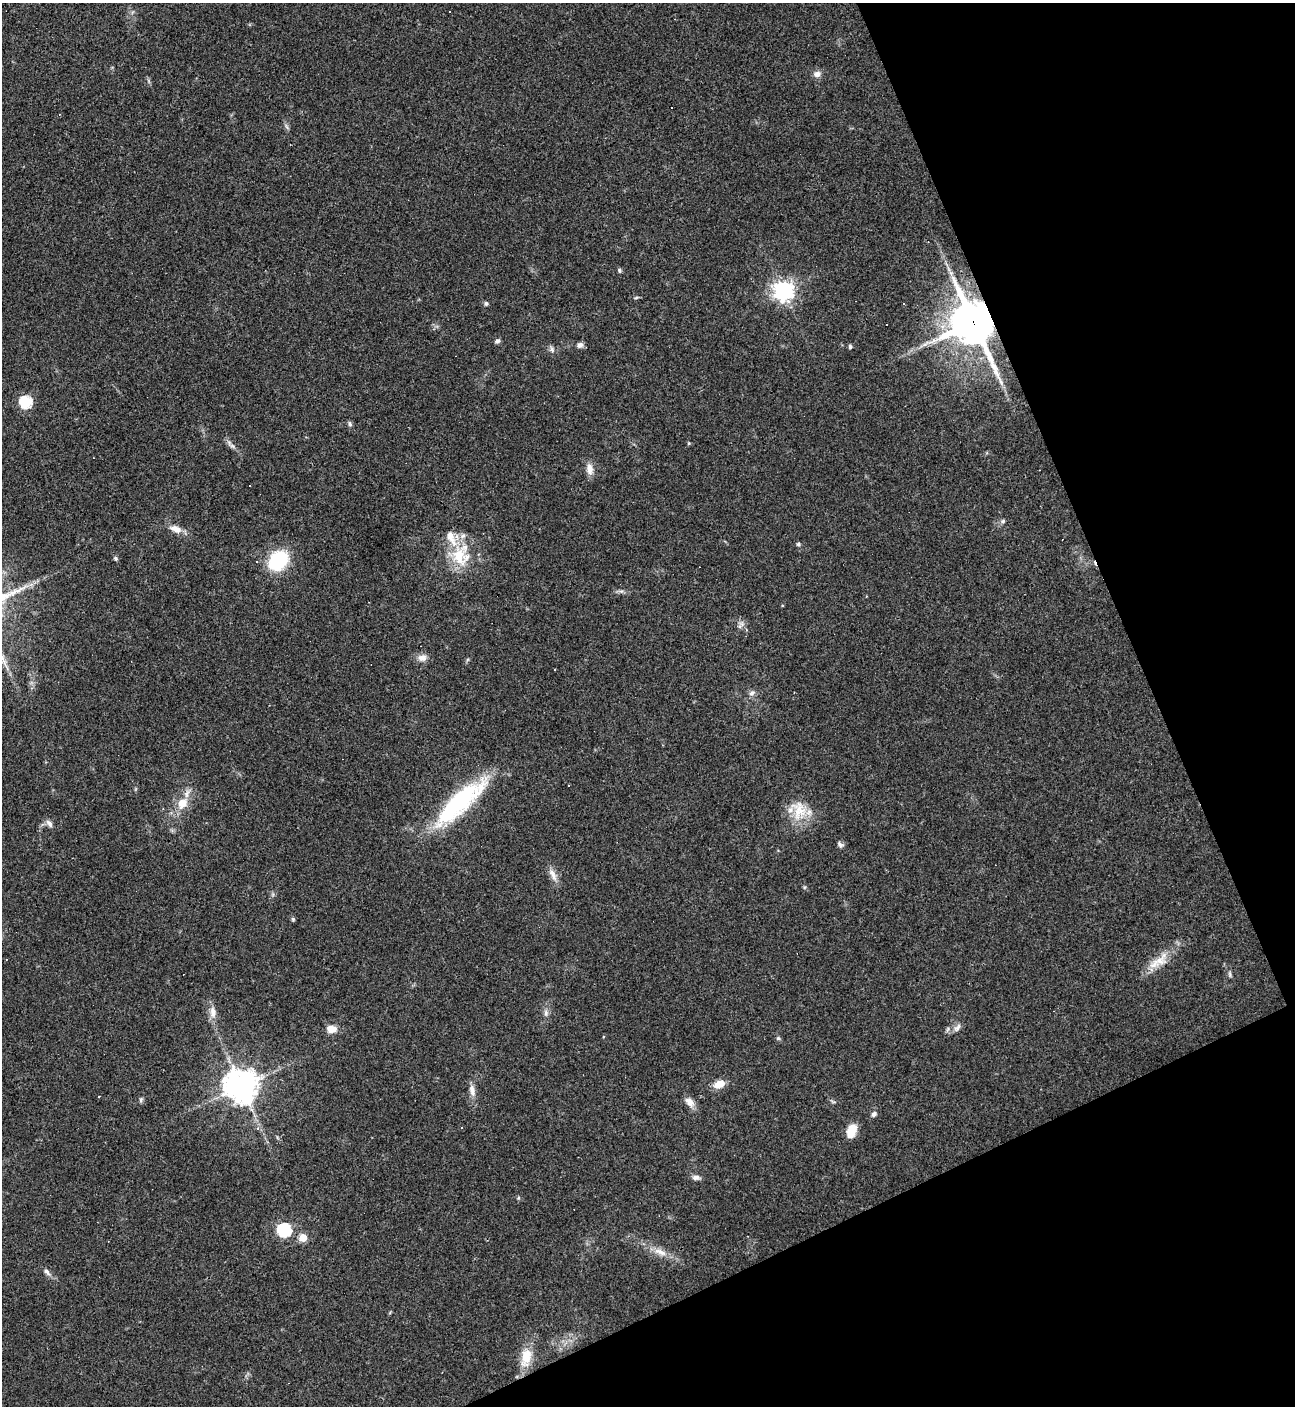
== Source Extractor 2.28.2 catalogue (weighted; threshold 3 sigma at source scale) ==
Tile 12 of 4 x 4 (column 4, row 3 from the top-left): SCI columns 4161-5453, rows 1405-2808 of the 5603 x 5615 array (HDU 1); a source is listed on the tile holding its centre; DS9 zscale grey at full resolution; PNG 1297 x 1408 px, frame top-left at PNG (2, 3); no overlay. Shown black and unused: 22% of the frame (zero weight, under 3 of 4 exposures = <1% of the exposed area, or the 3 px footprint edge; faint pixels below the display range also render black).
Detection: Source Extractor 2.28.2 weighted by HDU 2 'WHT'; one run over the whole footprint, this tile lists its part. Background 0.0486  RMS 0.0051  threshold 0.0231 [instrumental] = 3 sigma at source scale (4.5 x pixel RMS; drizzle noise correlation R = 1.50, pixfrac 1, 0.05/0.05 arcsec/px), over >= 5 px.
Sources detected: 68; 4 cosmic-ray / hot-pixel residue — not listed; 5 inside a brighter listed object's ellipse — not listed separately; the other 59 listed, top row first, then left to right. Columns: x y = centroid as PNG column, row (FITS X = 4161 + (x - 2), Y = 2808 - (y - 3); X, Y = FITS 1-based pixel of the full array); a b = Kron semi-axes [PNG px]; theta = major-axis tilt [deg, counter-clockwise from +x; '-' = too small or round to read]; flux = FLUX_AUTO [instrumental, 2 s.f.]
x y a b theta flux
450 11 2 2 - 0.45
817 74 10 8 15 2.6
671 108 3 3 - 2.2
619 270 6 5 - 0.85
784 291 7 7 - 320
486 304 6 5 - 1
973 322 16 13 -64 1800
497 341 6 6 - 1.3
580 345 8 7 - 2
850 347 5 4 - 1.1
552 349 10 5 -66 1.4
26 402 6 6 - 52
350 424 8 5 -72 0.97
689 443 5 4 - 0.63
232 446 10 4 -29 1.5
590 469 16 8 -85 3.8
250 486 2 2 - 0.33
1003 521 7 5 2 1.1
175 529 19 9 -21 4.6
798 544 5 4 - 1
459 556 30 17 -73 18
116 558 6 6 - 0.88
278 560 16 11 47 44
621 591 7 4 -17 1.1
742 624 7 6 - 1.7
422 658 12 8 23 3.3
555 670 3 3 - 0.78
752 693 8 6 32 1.7
568 785 3 3 - 1.9
461 799 69 20 40 62
182 803 15 12 54 8.1
799 810 29 20 -82 14
49 824 11 6 -53 2
840 845 9 6 -57 1.4
553 875 20 7 -62 3.9
293 919 5 5 - 0.73
1160 961 26 14 41 9.9
1230 974 8 4 -82 0.91
213 1012 16 9 -86 4.2
546 1013 9 6 89 1.7
957 1028 13 6 53 2.2
331 1029 12 8 -6 4.8
948 1029 7 4 71 0.91
778 1038 5 5 - 0.81
719 1084 12 8 22 6.4
241 1086 10 10 - 890
472 1090 15 7 -79 3.5
99 1096 3 2 - 0.42
141 1100 8 5 72 0.93
690 1102 14 9 -41 3.8
874 1114 8 6 47 1.5
258 1128 5 4 - 0.87
851 1131 15 9 70 8
696 1177 10 6 -1 2
284 1230 6 6 - 81
303 1238 5 5 - 11
660 1252 21 7 -24 5.8
47 1271 11 5 -51 1.8
526 1357 26 14 78 10
Overlapping masked pixels (flux is a lower limit): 1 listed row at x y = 973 322